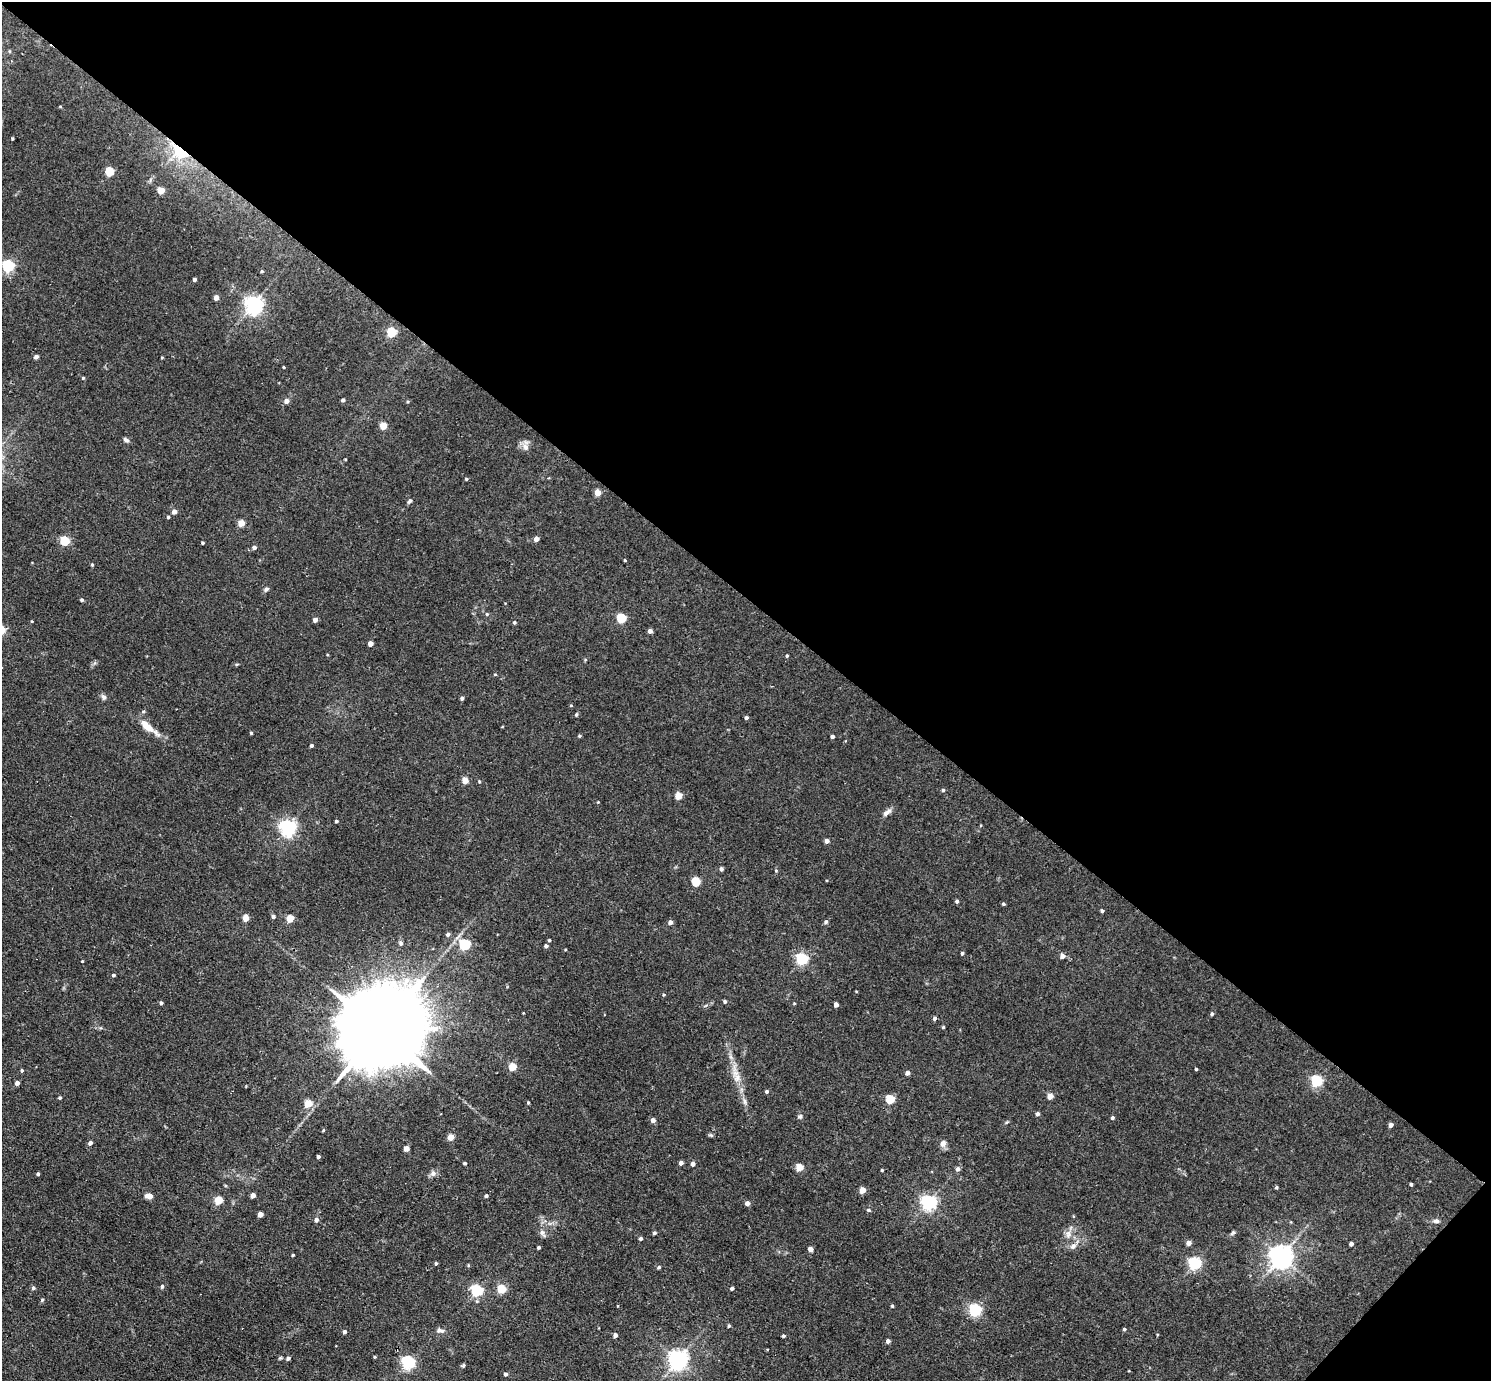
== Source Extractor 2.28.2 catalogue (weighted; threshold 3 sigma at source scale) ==
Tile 8 of 4 x 4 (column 4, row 2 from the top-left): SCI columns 4468-5956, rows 3052-4430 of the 5956 x 5960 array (HDU 1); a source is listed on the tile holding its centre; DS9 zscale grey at full resolution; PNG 1493 x 1383 px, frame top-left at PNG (2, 2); no overlay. Shown black and unused: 44% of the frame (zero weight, under 2 of 3 exposures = <1% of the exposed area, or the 3 px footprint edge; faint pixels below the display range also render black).
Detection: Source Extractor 2.28.2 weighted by HDU 2 'WHT'; one run over the whole footprint, this tile lists its part. Background 0.0314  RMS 0.0043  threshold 0.0196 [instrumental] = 3 sigma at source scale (4.5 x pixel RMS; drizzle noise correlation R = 1.50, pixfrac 1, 0.05/0.05 arcsec/px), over >= 5 px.
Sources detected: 184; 2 cosmic-ray / hot-pixel residue — not listed; the other 182 listed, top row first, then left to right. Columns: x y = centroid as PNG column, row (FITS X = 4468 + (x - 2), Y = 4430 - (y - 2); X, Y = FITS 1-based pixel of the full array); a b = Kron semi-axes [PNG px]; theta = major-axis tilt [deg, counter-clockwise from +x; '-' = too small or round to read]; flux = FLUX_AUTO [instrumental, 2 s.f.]
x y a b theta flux
12 139 3 2 - 0.46
179 151 32 14 -42 19
109 172 5 5 - 20
161 190 4 4 - 7.9
8 266 5 5 - 63
262 271 4 4 - 0.47
194 279 3 3 - 1.1
216 298 4 4 - 2.9
254 304 6 6 - 190
391 332 5 5 - 26
36 357 5 4 - 1.1
162 358 4 3 - 0.38
284 367 3 2 - 0.39
83 378 4 4 - 0.52
343 400 4 3 - 0.99
286 401 5 4 - 2.4
408 402 4 4 - 0.49
383 426 5 4 - 8.9
126 440 7 5 -32 1.1
525 447 11 9 -60 2.4
466 479 4 3 - 0.54
598 493 4 4 - 6.6
410 501 7 4 48 0.8
174 512 4 4 - 2.6
168 517 3 3 - 0.55
241 523 4 4 - 8.3
536 539 4 4 - 3
64 541 5 5 - 25
203 543 3 3 - 0.62
254 548 5 4 - 1.6
625 560 3 3 - 0.47
92 565 4 3 - 0.54
266 589 7 5 29 0.95
82 600 4 4 - 0.81
487 614 4 4 - 0.52
621 618 5 5 - 24
315 620 4 4 - 2.4
32 621 4 3 - 0.33
514 622 4 4 - 0.62
650 631 4 4 - 1.8
370 644 4 4 - 3.4
787 656 4 3 - 0.5
495 674 4 3 - 0.4
104 697 7 6 - 1.3
462 698 4 3 - 1.1
571 705 5 3 - 0.38
576 714 5 4 - 0.61
746 718 4 4 - 0.98
148 727 29 8 -38 7
251 733 3 3 - 0.54
579 736 4 3 - 0.54
832 736 4 3 - 1.2
311 745 4 3 - 0.92
465 781 4 4 - 6.2
479 781 4 3 - 0.39
943 790 4 4 - 0.6
678 796 5 4 - 9.2
598 802 4 3 - 0.33
887 812 14 6 40 2
336 821 3 3 - 0.64
288 827 6 6 - 150
827 841 4 4 - 2.1
721 869 4 3 - 1.2
776 871 5 3 - 0.33
696 882 5 5 - 19
957 901 4 4 - 0.88
1003 904 4 3 - 0.65
1102 911 4 3 - 0.79
273 916 4 4 - 1.2
246 918 4 4 - 6.5
290 918 5 4 - 12
670 922 4 4 - 1.9
826 922 5 4 - 0.78
448 934 4 4 - 1.4
549 940 4 3 - 0.61
401 943 5 5 - 1.1
464 944 5 5 - 46
546 946 4 4 - 0.88
565 950 4 3 - 0.35
962 953 4 3 - 0.71
1062 956 5 5 - 2.3
802 959 5 5 - 55
82 961 3 3 - 0.35
113 975 4 3 - 0.8
856 991 4 2 - 0.33
664 995 4 3 - 0.39
725 1001 4 4 - 0.79
161 1003 4 3 - 0.98
794 1003 4 3 - 0.35
836 1005 4 4 - 2.1
1212 1014 4 4 - 0.75
935 1018 4 4 - 1
943 1027 3 3 - 0.49
380 1030 31 18 46 11000
731 1057 7 4 -71 1.1
512 1067 5 4 - 12
1196 1069 3 3 - 0.53
22 1070 4 4 - 0.67
907 1073 4 4 - 1.6
737 1078 12 10 -81 3.6
1316 1081 5 5 - 51
17 1083 4 4 - 2.1
767 1091 4 4 - 0.87
1050 1096 4 4 - 4.9
60 1098 4 4 - 0.64
890 1099 5 5 - 21
745 1101 9 4 -89 1.2
528 1103 4 3 - 0.49
308 1104 5 4 - 12
1037 1114 4 4 - 1.4
800 1116 6 6 - 0.88
1112 1118 4 4 - 0.73
653 1120 5 4 - 1.9
1007 1122 5 4 - 0.48
1391 1125 4 4 - 1.7
323 1130 4 3 - 0.42
711 1135 7 4 -25 0.65
451 1137 4 4 - 7
90 1143 4 4 - 1.6
943 1143 9 7 78 2.1
406 1149 4 4 - 5.3
318 1157 3 3 - 1.1
465 1163 3 3 - 0.83
681 1163 4 4 - 1.6
693 1164 4 4 - 1.6
799 1167 5 4 - 10
958 1169 5 5 - 1.3
882 1170 3 3 - 0.46
433 1173 8 7 - 1.8
38 1174 3 3 - 0.8
1411 1184 3 3 - 0.68
1276 1187 4 4 - 0.59
862 1190 4 4 - 6.8
253 1195 4 4 - 2.6
149 1196 8 5 -2 2.5
486 1196 4 3 - 1
218 1200 5 5 - 14
747 1203 4 4 - 2
929 1203 6 6 - 130
868 1210 6 4 -26 0.64
260 1214 4 4 - 3.5
316 1220 5 5 - 1.8
1436 1221 8 5 -2 1.3
543 1233 12 6 -61 1.6
654 1233 4 4 - 0.78
1233 1233 8 5 37 0.81
1068 1234 11 8 -84 2.6
641 1239 4 4 - 0.84
1189 1243 4 4 - 2.6
1351 1244 4 4 - 1.4
1073 1246 10 7 46 2
539 1247 3 3 - 0.87
810 1249 4 4 - 3.1
293 1255 3 3 - 0.58
1281 1257 7 7 - 380
436 1263 4 3 - 0.68
1194 1263 5 5 - 73
468 1265 4 4 - 0.45
659 1267 5 4 - 0.77
162 1286 4 4 - 0.92
33 1288 5 4 - 0.86
732 1288 4 3 - 1.1
501 1289 5 5 - 16
477 1290 5 5 - 54
42 1300 5 3 - 0.51
618 1306 3 2 - 0.32
892 1306 4 3 - 0.57
975 1310 5 5 - 68
729 1326 4 4 - 0.66
1124 1329 4 4 - 0.57
440 1330 11 6 -10 1.6
344 1332 4 4 - 1.4
615 1335 4 4 - 1.7
783 1336 3 3 - 0.76
888 1341 4 4 - 1.6
374 1357 3 3 - 0.73
280 1358 6 3 18 0.53
288 1358 4 4 - 1.2
678 1359 7 6 - 240
408 1362 5 5 - 81
463 1365 5 4 - 0.64
505 1374 4 4 - 1
Overlapping masked pixels (flux is a lower limit): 1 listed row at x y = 179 151